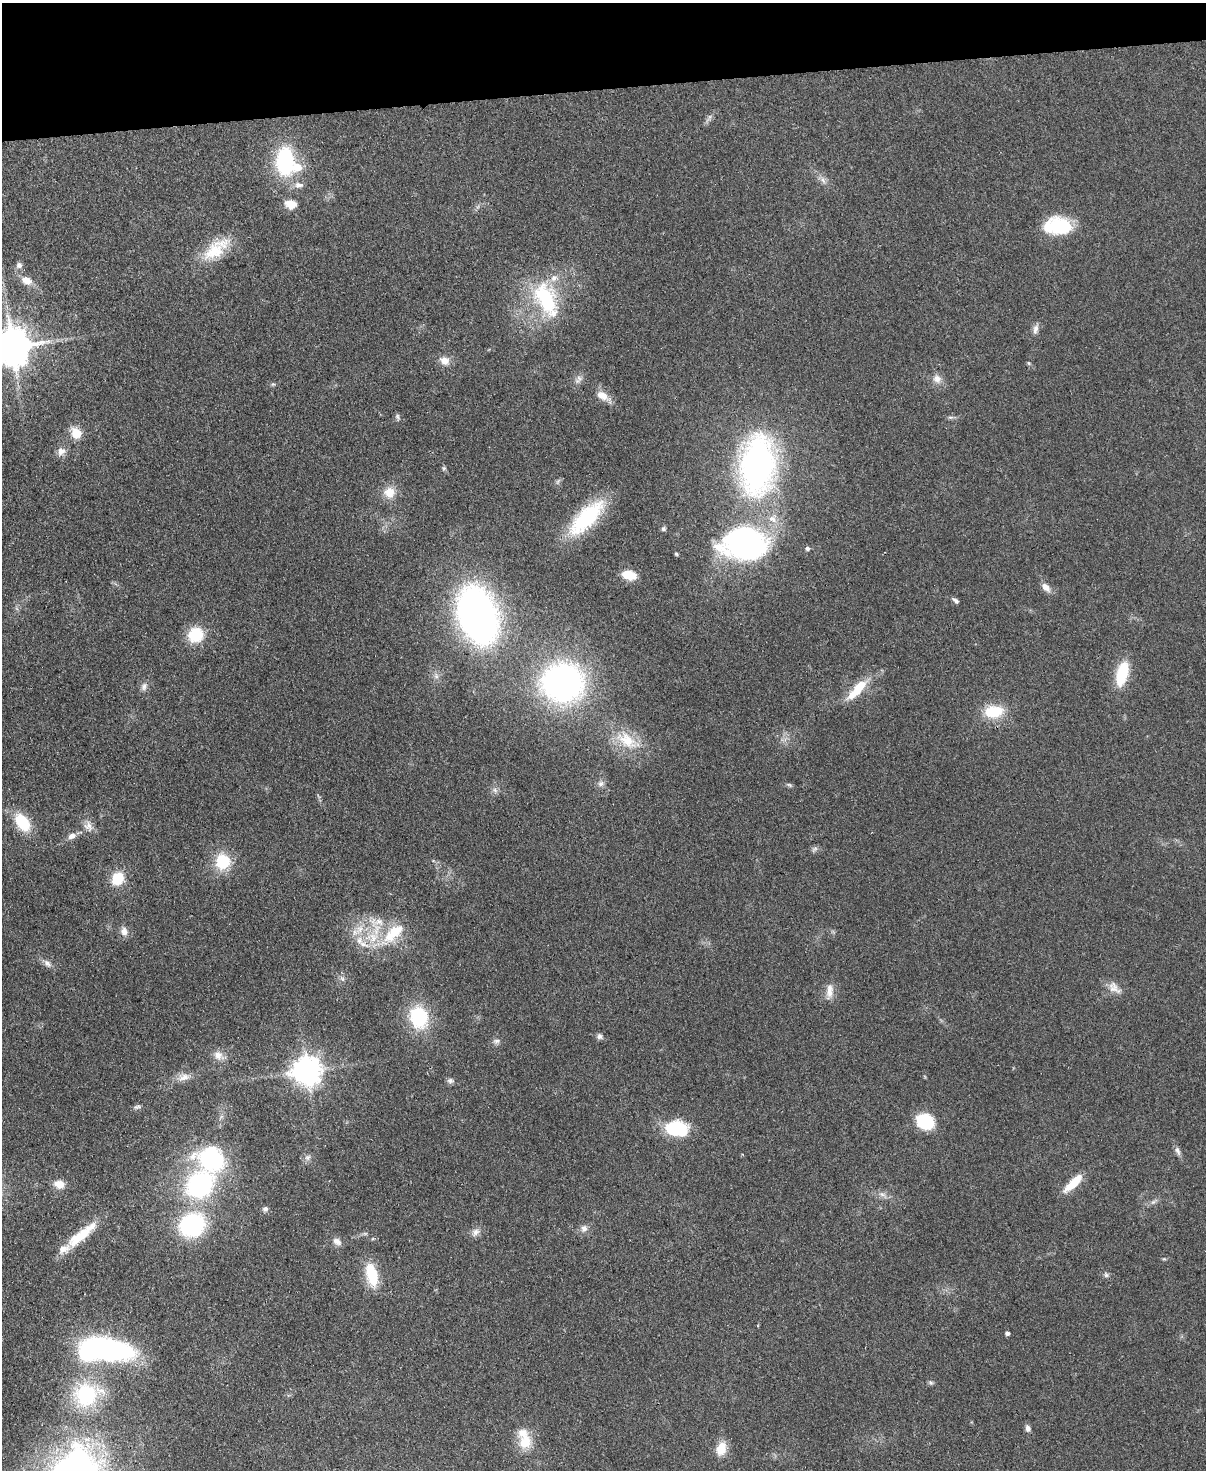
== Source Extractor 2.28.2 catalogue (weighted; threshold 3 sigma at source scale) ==
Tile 3 of 4 x 3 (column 3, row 1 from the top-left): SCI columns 2463-3666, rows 3086-4553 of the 4925 x 4814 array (HDU 1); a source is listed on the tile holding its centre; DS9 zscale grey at full resolution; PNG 1208 x 1472 px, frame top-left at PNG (2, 3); no overlay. Shown black and unused: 6% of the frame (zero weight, under 2 of 3 exposures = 3% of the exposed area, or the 3 px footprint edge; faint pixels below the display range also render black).
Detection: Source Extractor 2.28.2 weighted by HDU 2 'WHT'; one run over the whole footprint, this tile lists its part. Background 0.112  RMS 0.0085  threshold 0.038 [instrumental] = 3 sigma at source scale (4.5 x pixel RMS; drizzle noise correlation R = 1.50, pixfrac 1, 0.05/0.05 arcsec/px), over >= 5 px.
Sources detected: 105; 2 inside a brighter object's white glare — not listed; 9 inside a brighter listed object's ellipse — not listed separately; the other 94 listed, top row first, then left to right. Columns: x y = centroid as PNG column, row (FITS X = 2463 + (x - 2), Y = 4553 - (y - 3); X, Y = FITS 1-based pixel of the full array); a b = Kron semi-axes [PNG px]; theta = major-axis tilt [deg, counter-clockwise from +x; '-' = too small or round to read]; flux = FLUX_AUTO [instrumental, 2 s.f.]
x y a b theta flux
709 118 16 4 59 2.8
285 161 26 16 89 82
823 180 11 7 -62 4.1
299 185 14 7 0 4.8
291 204 14 9 -12 9.8
1056 226 31 21 3 36
214 252 36 21 40 31
19 265 7 7 - 3.5
26 280 13 9 -25 8.8
546 299 47 25 -66 73
1036 329 14 6 77 4.1
12 346 11 11 - 2600
444 361 12 10 -28 7.8
1029 363 6 4 -23 1.1
579 378 9 8 - 3.6
937 379 13 12 - 6.4
273 384 6 5 - 1.2
603 396 21 10 -33 9.8
397 417 9 5 -70 1.8
950 417 9 4 8 1.7
76 433 14 10 -48 14
61 451 13 11 67 5.9
757 465 57 34 85 280
444 468 7 5 -21 1.4
558 481 9 5 63 1.8
389 492 15 14 - 13
586 518 54 20 45 66
773 519 12 12 - 9.3
663 529 6 6 - 1.7
745 544 45 31 4 210
807 548 5 4 - 2.4
676 554 4 4 - 1.5
629 575 17 10 -13 14
1046 587 12 7 -49 6.3
956 601 10 5 -41 2.2
478 615 45 28 -71 430
195 635 16 16 - 28
1122 673 25 11 75 36
563 683 33 30 -1 310
144 686 11 7 72 3.7
859 687 25 11 52 20
994 711 22 14 6 28
627 740 37 19 -36 31
601 784 10 8 31 3.4
789 785 9 4 -24 1.6
495 790 8 6 -68 2.8
22 822 22 13 -55 31
88 826 16 12 -56 7.4
72 836 10 7 26 5.2
814 849 10 6 52 2.1
223 862 17 16 - 31
118 878 13 10 53 25
124 931 12 8 -80 5.6
395 931 26 19 29 28
372 937 24 16 6 29
47 963 12 8 -45 4.4
342 978 9 5 -62 2.3
1114 988 22 11 -42 8.4
829 991 22 9 85 8.1
419 1017 22 18 -73 53
600 1036 8 7 - 2.9
496 1041 9 7 17 2.8
218 1055 15 11 -29 7.2
307 1071 9 9 - 1200
184 1077 18 10 13 7.5
450 1081 8 7 - 2.5
137 1107 11 5 10 2.1
925 1122 14 11 -27 50
677 1129 24 16 -4 44
1177 1151 13 6 -64 3.4
308 1157 9 7 42 3.1
212 1159 38 31 -25 83
1073 1183 29 9 44 17
59 1184 13 9 -10 8.6
200 1185 24 21 42 130
883 1195 14 6 -32 4.4
1153 1202 9 5 35 2.4
265 1209 7 7 - 2.5
192 1225 22 18 34 110
584 1228 10 9 - 4.3
475 1232 12 10 45 4.8
81 1235 44 11 40 28
337 1241 12 9 -36 4.6
1164 1259 6 3 -17 0.94
372 1274 29 14 -77 27
1106 1275 7 6 - 2.1
1007 1333 4 4 - 2.7
110 1350 28 15 -10 230
930 1382 6 6 - 1.7
86 1395 26 22 15 70
1028 1428 8 6 -71 3.3
525 1442 20 18 88 18
721 1449 17 12 75 13
74 1469 71 48 31 300
Isophote crosses this tile's border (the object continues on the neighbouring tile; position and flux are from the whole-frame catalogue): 2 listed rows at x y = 12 346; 74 1469